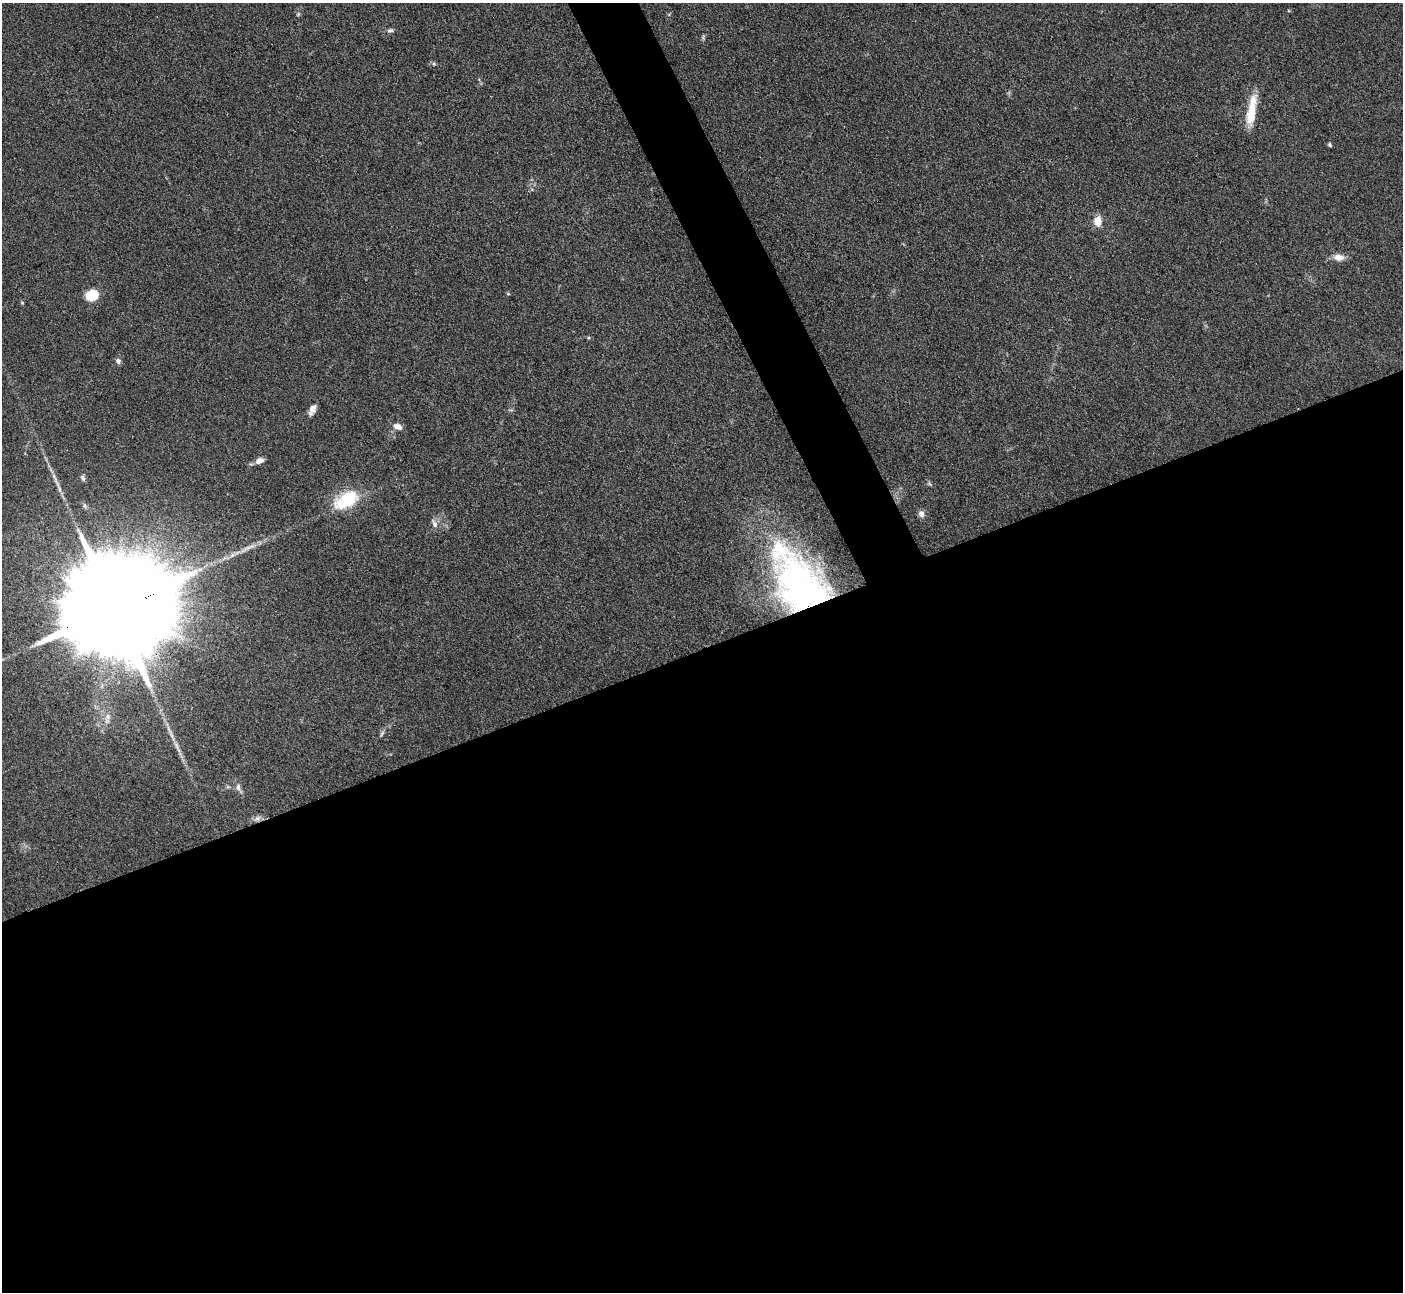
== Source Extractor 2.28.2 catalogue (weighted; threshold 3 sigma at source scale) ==
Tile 15 of 4 x 4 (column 3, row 4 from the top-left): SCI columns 2812-4212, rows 291-1580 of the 5623 x 5610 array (HDU 1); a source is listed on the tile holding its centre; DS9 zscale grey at full resolution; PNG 1405 x 1294 px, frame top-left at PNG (2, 3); no overlay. Shown black and unused: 52% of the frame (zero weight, under 3 of 4 exposures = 1% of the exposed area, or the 3 px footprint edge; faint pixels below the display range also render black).
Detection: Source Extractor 2.28.2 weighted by HDU 2 'WHT'; one run over the whole footprint, this tile lists its part. Background 0.201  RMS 0.0081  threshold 0.0365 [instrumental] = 3 sigma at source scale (4.5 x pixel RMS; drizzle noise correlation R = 1.50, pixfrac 1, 0.05/0.05 arcsec/px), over >= 5 px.
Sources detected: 30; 1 too faint to see at this stretch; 1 inside a brighter object's white glare — not listed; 2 inside a brighter listed object's ellipse — not listed separately; the other 26 listed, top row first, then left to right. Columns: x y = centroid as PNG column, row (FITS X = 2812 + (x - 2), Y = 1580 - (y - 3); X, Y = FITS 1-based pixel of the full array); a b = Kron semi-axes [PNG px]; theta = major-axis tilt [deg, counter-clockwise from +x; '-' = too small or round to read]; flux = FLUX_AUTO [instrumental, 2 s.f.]
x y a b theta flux
390 30 9 6 18 2.1
434 64 6 4 -44 1.2
1252 111 38 10 81 22
1330 145 5 4 - 1.2
1098 221 12 9 -85 9.4
1339 257 14 9 -7 6.6
508 294 5 3 - 0.77
92 295 12 10 20 23
118 361 8 7 - 2.4
312 410 14 7 60 5
397 426 12 7 -22 5
259 461 10 6 21 5.3
83 478 8 5 -68 1.7
929 483 6 4 -21 1.2
60 489 10 4 -79 2.5
346 500 33 18 30 35
921 514 10 7 -72 3.5
434 524 11 7 -66 3.7
808 598 73 41 -57 310
111 610 57 21 21 49000
108 717 9 7 55 4.1
169 729 36 4 -67 8.8
382 733 9 4 55 1.7
228 787 6 4 -17 1.2
238 788 14 7 -62 3.9
258 818 9 6 16 3.1
Overlapping masked pixels (flux is a lower limit): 2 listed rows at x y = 808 598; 111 610
Isophote crosses this tile's border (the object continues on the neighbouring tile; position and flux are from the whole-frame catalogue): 1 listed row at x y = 111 610